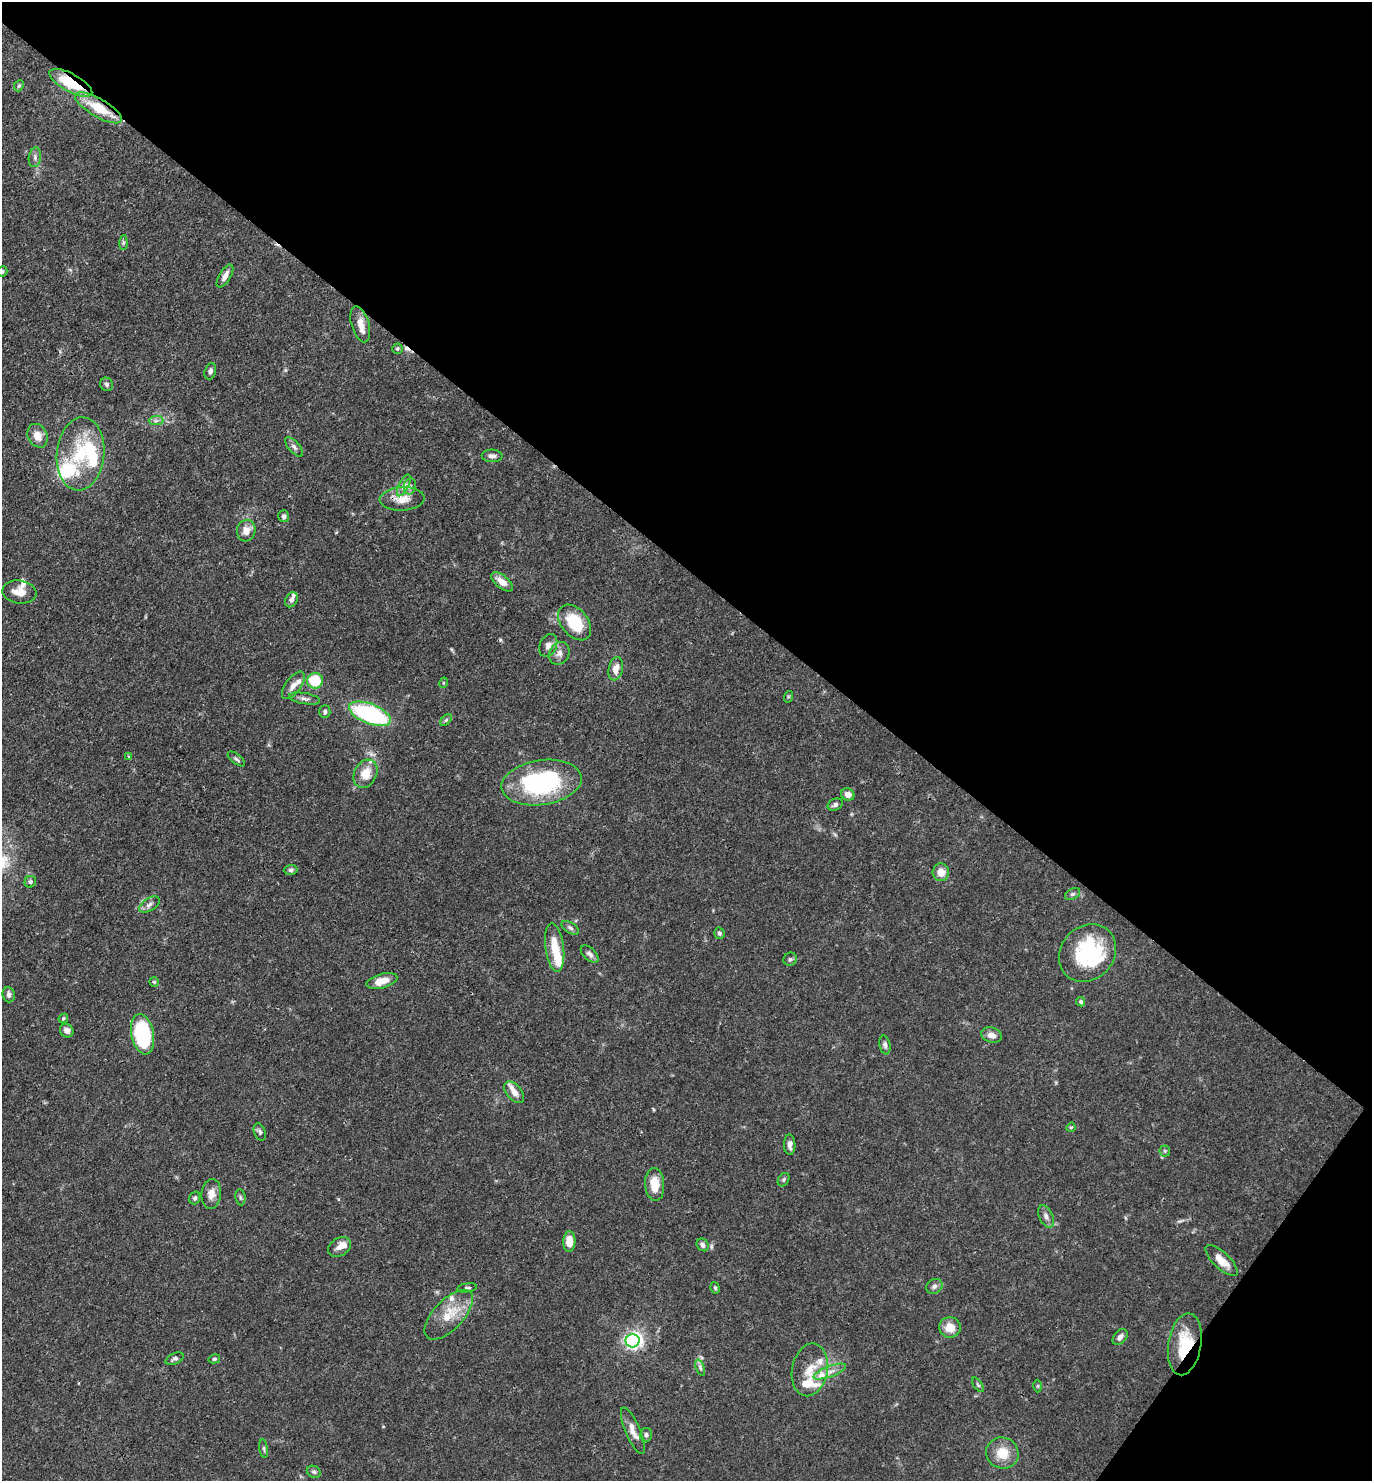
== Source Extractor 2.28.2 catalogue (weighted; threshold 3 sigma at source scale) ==
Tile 8 of 4 x 4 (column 4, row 2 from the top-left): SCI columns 4404-5773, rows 2961-4439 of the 5924 x 5919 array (HDU 1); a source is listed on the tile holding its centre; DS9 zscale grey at full resolution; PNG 1374 x 1483 px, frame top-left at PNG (2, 2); each listed source drawn as its Kron ellipse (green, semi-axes under 4 px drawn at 4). Shown black and unused: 41% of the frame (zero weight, under 3 of 4 exposures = <1% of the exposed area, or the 3 px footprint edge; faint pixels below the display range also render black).
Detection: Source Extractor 2.28.2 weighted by HDU 2 'WHT'; one run over the whole footprint, this tile lists its part. Background 0.0878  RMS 0.0038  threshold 0.017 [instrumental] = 3 sigma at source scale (4.5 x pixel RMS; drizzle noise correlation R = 1.50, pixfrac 1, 0.05/0.05 arcsec/px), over >= 5 px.
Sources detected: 113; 2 inside a brighter object's white glare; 1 cosmic-ray / hot-pixel residue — neither listed nor drawn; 13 inside a brighter listed object's ellipse — not listed separately; the other 97 listed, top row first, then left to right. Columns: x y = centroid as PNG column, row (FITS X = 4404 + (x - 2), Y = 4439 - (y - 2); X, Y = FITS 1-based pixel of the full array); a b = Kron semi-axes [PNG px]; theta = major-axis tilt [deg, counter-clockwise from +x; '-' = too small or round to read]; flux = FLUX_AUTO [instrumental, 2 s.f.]
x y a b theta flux
71 83 24 9 -28 18
19 86 6 4 66 0.58
99 108 26 9 -30 13
35 157 10 6 82 1.4
123 243 7 4 89 0.67
2 271 5 5 - 0.7
225 276 13 5 59 2.4
360 324 18 8 -73 4.3
397 349 5 5 - 0.65
210 371 8 5 74 1.3
107 384 7 6 - 0.89
156 421 7 4 1 0.97
37 436 12 9 -63 4.1
294 447 12 5 -48 1.3
80 454 37 23 84 21
492 456 10 6 -3 1.5
404 485 12 5 63 1.7
410 486 8 6 78 1.4
402 499 22 11 3 6.1
284 516 6 5 - 0.93
246 531 11 9 76 3.8
502 582 13 6 -38 3.6
19 592 17 11 -8 4.6
291 600 8 6 63 1.4
575 623 20 13 -50 17
548 645 12 8 64 2.2
559 653 12 9 58 2.4
616 669 12 7 78 3.6
315 681 8 7 - 16
443 683 5 3 - 0.38
293 685 16 7 53 2.8
788 697 6 4 72 0.47
305 699 16 5 -10 1.5
325 712 6 5 - 0.96
370 714 22 10 -21 48
446 720 7 4 46 0.68
128 757 4 3 - 0.52
236 759 10 4 -38 0.86
365 774 15 11 62 6.7
542 783 40 22 8 50
848 794 7 6 - 2.4
835 805 8 5 26 1.2
291 870 7 5 1 0.83
941 872 9 8 - 4.4
30 882 6 5 - 0.91
1072 894 8 5 26 0.76
149 905 11 6 33 1.6
570 928 10 5 -32 1
719 933 5 5 - 0.8
555 948 24 9 -83 8.2
1087 953 31 26 46 33
590 954 11 6 -42 1.5
790 959 7 6 - 0.82
382 981 16 7 16 4.9
154 982 5 4 - 0.55
9 995 8 6 -82 1.5
1081 1002 5 4 - 0.61
63 1018 5 4 - 0.5
67 1031 7 6 - 1.8
143 1034 20 11 -79 35
991 1035 10 7 -20 2.7
885 1045 9 5 -78 1.3
514 1092 13 7 -50 3
1071 1127 5 3 - 0.39
260 1132 9 5 -69 0.96
790 1145 10 5 -89 1.9
1165 1151 5 5 - 0.63
784 1180 7 5 57 0.71
655 1184 16 9 -86 7.3
211 1194 15 10 83 3.4
240 1197 8 5 -83 0.75
195 1198 6 5 - 0.88
1046 1216 12 6 -65 1.8
569 1242 10 6 87 5.5
703 1245 7 5 -55 1.3
339 1247 12 9 34 2.5
1222 1260 21 8 -43 5.3
934 1286 8 7 - 1.3
467 1288 10 4 9 0.89
715 1288 6 4 -73 0.6
449 1315 31 15 46 10
950 1327 11 10 - 5
1120 1337 9 6 50 1.6
633 1341 7 6 - 120
1185 1344 31 16 80 15
175 1359 9 5 24 0.98
214 1359 6 4 14 0.59
700 1368 8 4 -68 0.91
810 1370 26 18 80 8.3
830 1372 17 5 20 2.7
978 1385 8 4 -54 0.66
1038 1386 6 4 89 0.52
633 1431 25 7 -67 3.8
646 1435 7 6 - 1
264 1449 9 3 -81 0.65
1002 1453 16 15 - 7.5
314 1472 7 5 -24 0.83
Overlapping masked pixels (flux is a lower limit): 3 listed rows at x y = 71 83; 99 108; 1185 1344
Isophote crosses this tile's border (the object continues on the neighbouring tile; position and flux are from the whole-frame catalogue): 1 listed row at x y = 2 271